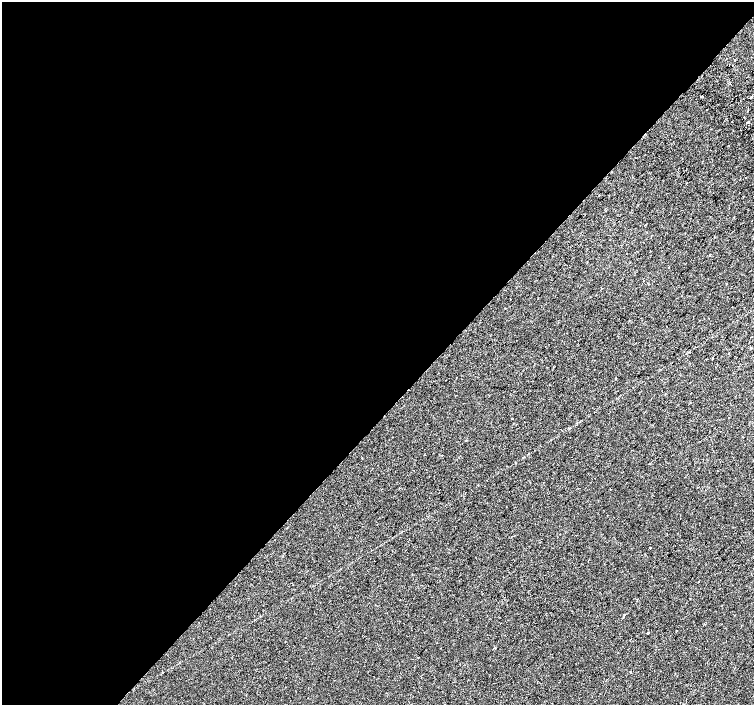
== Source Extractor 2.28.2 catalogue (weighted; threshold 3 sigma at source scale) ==
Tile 5 of 4 x 4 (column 1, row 2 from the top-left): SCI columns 36-1538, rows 3080-4485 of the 6074 x 6092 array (HDU 1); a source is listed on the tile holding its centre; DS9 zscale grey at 2 x 2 block average (1 PNG px = mean of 2 x 2 image px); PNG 756 x 707 px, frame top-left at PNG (2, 2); no overlay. Shown black and unused: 59% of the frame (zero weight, under 2 of 3 exposures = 2% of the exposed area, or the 3 px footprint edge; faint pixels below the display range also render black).
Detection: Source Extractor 2.28.2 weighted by HDU 2 'WHT'; one run over the whole footprint, this tile lists its part. Background -1.84e-04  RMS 0.0035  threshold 0.0158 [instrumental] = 3 sigma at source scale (4.5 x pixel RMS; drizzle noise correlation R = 1.50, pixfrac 1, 0.0396/0.0396 arcsec/px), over >= 5 px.
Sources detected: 22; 4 cosmic-ray / hot-pixel residue — not listed; the other 18 listed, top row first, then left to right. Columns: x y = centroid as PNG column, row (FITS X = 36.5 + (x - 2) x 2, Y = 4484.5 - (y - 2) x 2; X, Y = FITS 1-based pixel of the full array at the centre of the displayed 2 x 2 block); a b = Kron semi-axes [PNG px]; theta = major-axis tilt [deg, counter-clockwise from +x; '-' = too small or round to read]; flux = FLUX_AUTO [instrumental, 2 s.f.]
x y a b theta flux
726 58 2 2 - 1.3
735 60 2 2 - 1.9
732 65 2 2 - 0.79
702 96 2 2 - 0.64
750 97 3 2 - 16
706 110 2 2 - 0.63
744 117 2 2 - 0.34
748 122 3 2 - 2.4
709 255 2 2 - 2.6
751 337 2 2 - 0.78
751 348 2 2 - 0.35
729 353 2 2 - 0.34
616 378 2 2 - 0.57
650 548 2 2 - 1.2
698 582 2 2 - 0.85
501 623 2 2 - 0.22
704 624 2 2 - 0.4
631 672 2 2 - 1.3
Diffuse or blended objects may show on this block-average render without a row.